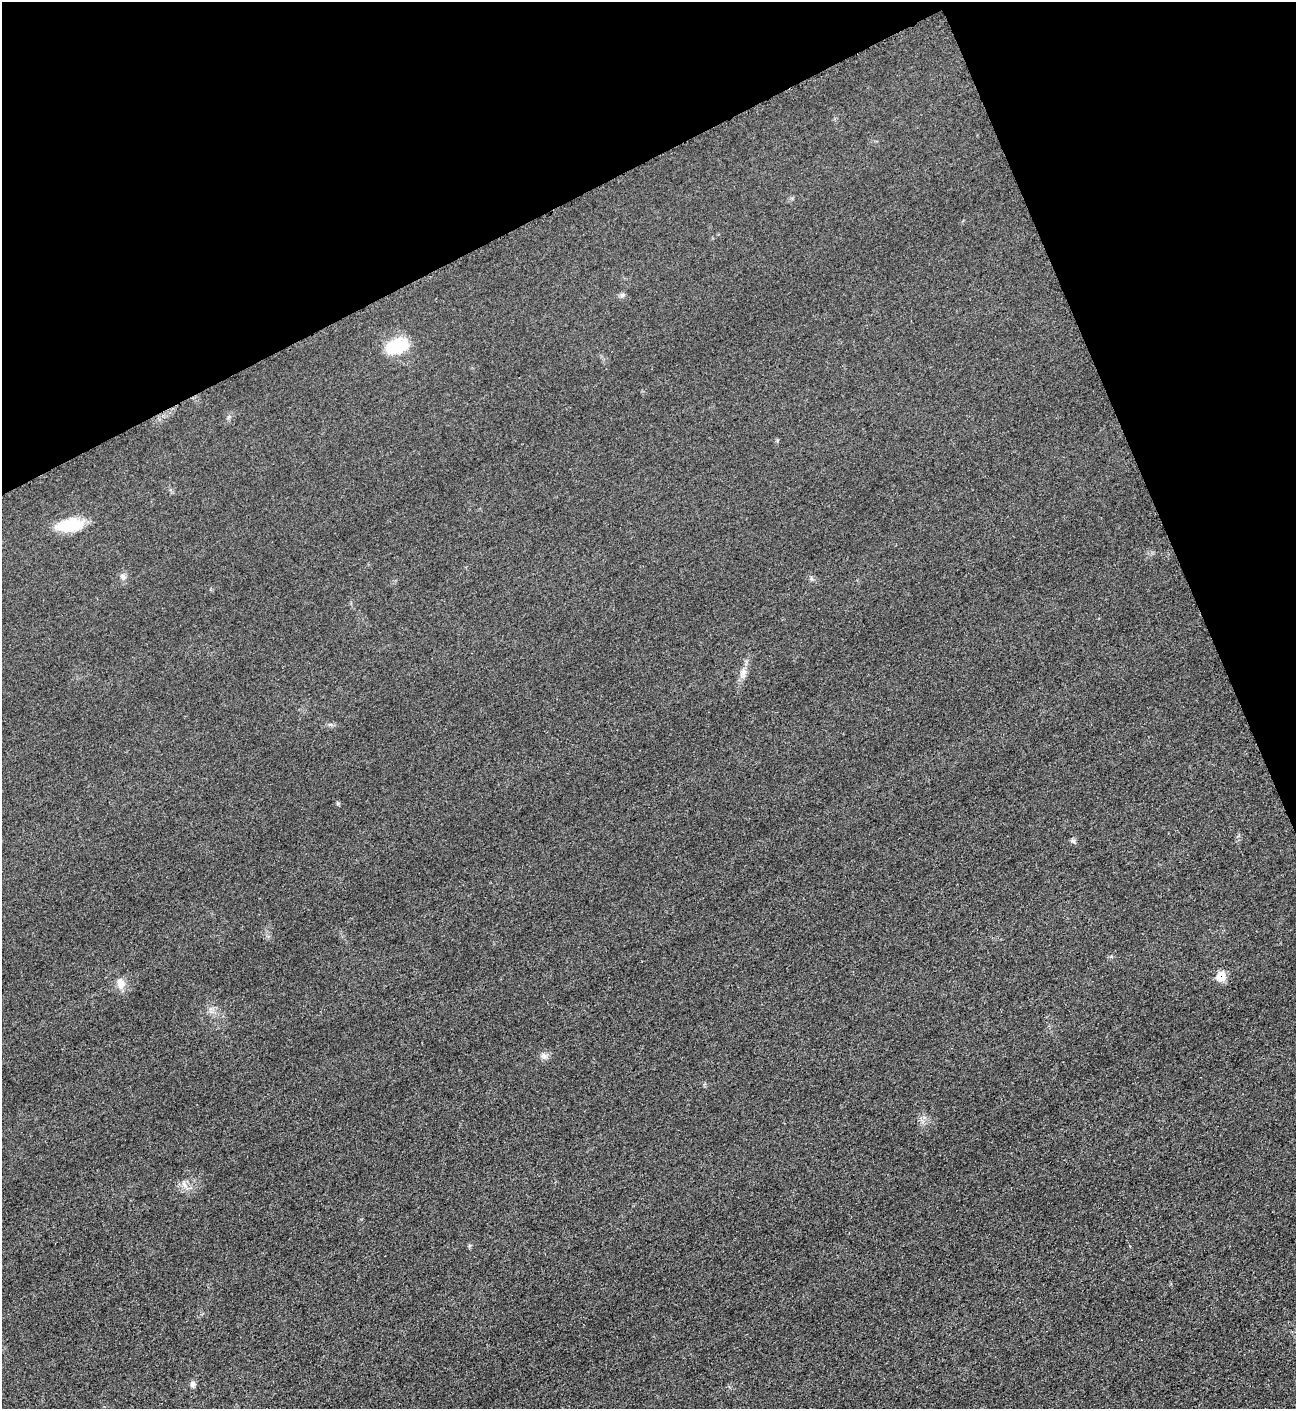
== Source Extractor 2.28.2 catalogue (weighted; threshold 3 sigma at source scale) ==
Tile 3 of 4 x 4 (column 3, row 1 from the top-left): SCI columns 2888-4181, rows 4235-5641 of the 5642 x 5652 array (HDU 1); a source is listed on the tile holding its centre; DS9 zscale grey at full resolution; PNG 1298 x 1411 px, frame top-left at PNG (2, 2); no overlay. Shown black and unused: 21% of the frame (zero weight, under 3 of 5 exposures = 1% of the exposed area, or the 3 px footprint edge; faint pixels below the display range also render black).
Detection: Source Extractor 2.28.2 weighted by HDU 2 'WHT'; one run over the whole footprint, this tile lists its part. Background 0.0193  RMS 0.0051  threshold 0.0227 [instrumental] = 3 sigma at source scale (4.5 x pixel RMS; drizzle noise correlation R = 1.50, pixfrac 1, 0.05/0.05 arcsec/px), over >= 5 px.
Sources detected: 10; all 10 listed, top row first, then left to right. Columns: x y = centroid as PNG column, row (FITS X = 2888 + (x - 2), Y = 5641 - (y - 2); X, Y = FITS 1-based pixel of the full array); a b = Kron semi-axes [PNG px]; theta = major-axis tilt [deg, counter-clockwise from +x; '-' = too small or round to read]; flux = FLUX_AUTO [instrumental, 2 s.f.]
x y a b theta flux
622 295 7 6 - 1.1
397 346 23 15 13 21
70 525 32 13 10 17
123 577 9 6 -62 1.8
743 673 16 7 76 3.4
1073 841 6 5 - 1
1221 976 9 8 - 8.5
121 983 12 9 -71 4.8
544 1056 10 6 -80 1.9
192 1384 9 6 68 1.6
Overlapping masked pixels (flux is a lower limit): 1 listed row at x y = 1221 976
Unlisted compact peaks at least as high as the median listed source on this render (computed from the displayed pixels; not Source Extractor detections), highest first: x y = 338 803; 184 1184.